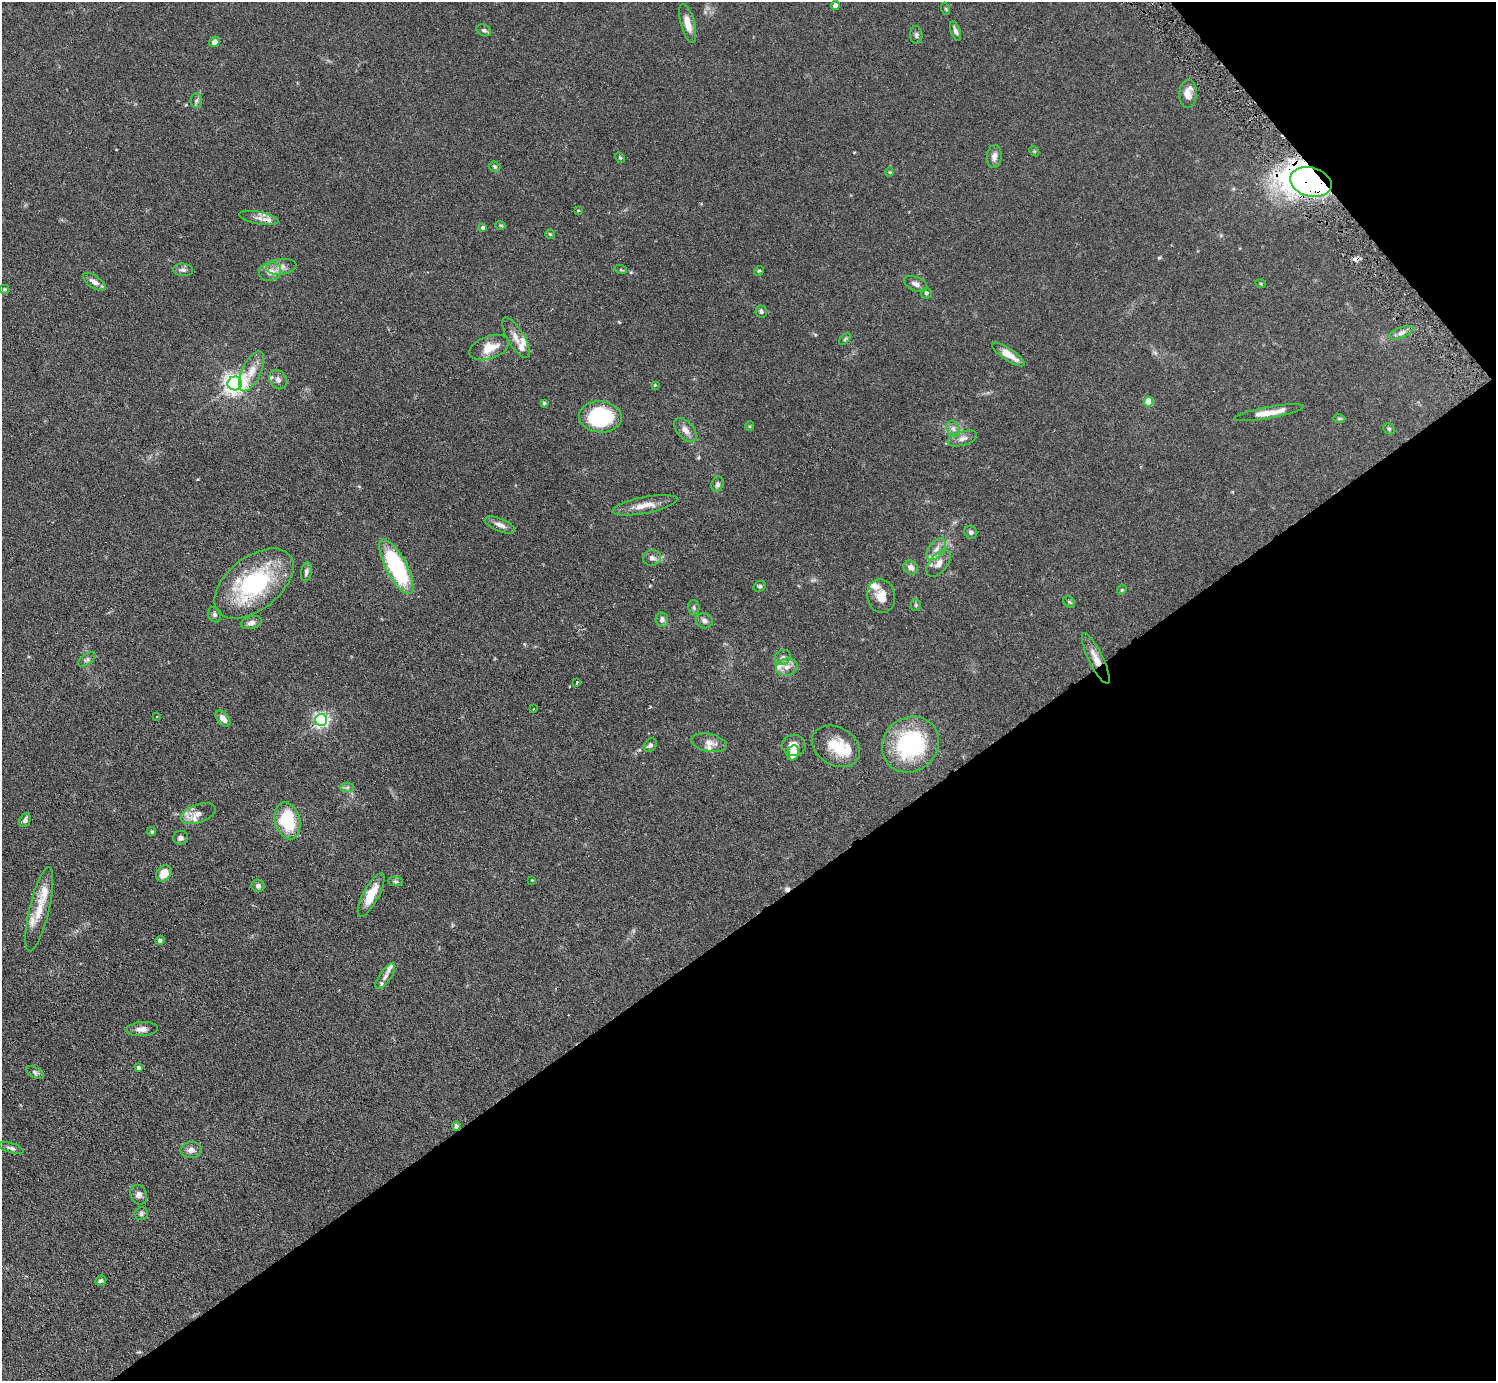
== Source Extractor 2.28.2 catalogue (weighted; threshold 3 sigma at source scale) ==
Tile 12 of 4 x 4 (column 4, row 3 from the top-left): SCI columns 4484-5977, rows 1676-3054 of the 5977 x 5967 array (HDU 1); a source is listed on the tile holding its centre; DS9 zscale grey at full resolution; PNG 1498 x 1383 px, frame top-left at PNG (2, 2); each listed source drawn as its Kron ellipse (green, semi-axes under 4 px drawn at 4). Shown black and unused: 37% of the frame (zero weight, under 3 of 6 exposures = <1% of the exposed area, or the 3 px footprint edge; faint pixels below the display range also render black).
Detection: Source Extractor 2.28.2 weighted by HDU 2 'WHT'; one run over the whole footprint, this tile lists its part. Background 0.123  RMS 0.005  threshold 0.0202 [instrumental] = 3 sigma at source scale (4.09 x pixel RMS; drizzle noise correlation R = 1.36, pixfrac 0.8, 0.05/0.05 arcsec/px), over >= 5 px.
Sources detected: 128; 3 inside a brighter object's white glare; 4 cosmic-ray / hot-pixel residue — neither listed nor drawn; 12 inside a brighter listed object's ellipse — not listed separately; the other 109 listed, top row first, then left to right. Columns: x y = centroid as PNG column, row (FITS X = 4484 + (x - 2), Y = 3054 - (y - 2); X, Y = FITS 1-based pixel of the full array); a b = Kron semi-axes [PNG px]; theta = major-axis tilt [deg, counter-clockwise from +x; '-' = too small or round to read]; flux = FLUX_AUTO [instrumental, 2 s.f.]
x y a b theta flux
835 5 4 4 - 2.5
946 9 6 4 -71 0.44
688 23 20 7 -75 4.5
484 30 7 5 -26 0.89
955 31 10 5 -69 1.4
916 35 9 6 -86 1
215 42 6 5 - 1.8
1188 94 14 8 88 4.4
196 101 7 5 88 0.97
1034 151 6 4 -44 0.48
994 156 12 7 85 2.2
620 157 6 4 -61 0.56
494 167 6 5 - 0.65
890 172 5 3 - 0.39
1311 182 21 14 -15 120
578 210 4 3 - 0.31
259 218 20 6 -11 2.6
501 225 5 3 - 0.44
483 227 4 4 - 0.96
550 234 5 5 - 0.48
281 267 15 8 6 2.6
183 270 10 6 -5 1.3
621 270 6 4 -18 0.47
759 271 5 4 - 0.51
270 272 11 9 14 3.8
94 282 13 6 -33 2.4
916 284 12 7 -24 1.8
1261 284 5 3 - 0.42
5 289 5 4 - 0.54
926 293 5 5 - 0.72
761 311 6 6 - 0.83
1401 333 13 5 20 1.8
516 338 23 8 -60 4
845 339 7 4 45 0.63
489 348 20 11 20 7
1008 354 19 6 -34 5.2
252 371 22 9 65 5.3
278 380 10 8 -58 1.8
235 383 7 7 - 240
655 385 4 3 - 0.37
1148 402 5 4 - 9.9
544 403 3 3 - 0.64
1269 413 35 5 10 6
600 417 21 15 -3 34
1339 419 6 4 1 0.56
750 426 5 3 - 0.39
953 429 8 6 -69 1.5
1389 429 6 5 - 0.7
685 430 14 8 -49 2.7
962 438 15 7 16 2.2
718 484 8 6 73 1.3
645 505 33 8 11 5.1
500 525 16 6 -23 2.4
971 532 7 6 - 1.1
936 549 12 7 51 2.8
652 558 9 7 8 1.7
939 563 15 9 50 3.1
396 567 30 10 -62 47
911 567 7 6 - 2.4
306 572 10 5 79 1.2
254 583 46 26 38 47
760 586 6 5 - 0.77
1122 590 5 4 - 0.52
881 596 17 14 -81 5.4
1069 602 6 5 - 0.61
916 605 5 5 - 0.59
694 608 7 5 -88 0.86
215 614 8 6 -66 0.92
662 620 7 6 - 1.6
704 621 8 7 - 1.7
251 623 11 6 16 1.7
783 657 8 7 - 1.5
1096 658 28 7 -64 4.8
87 659 10 5 38 0.97
787 667 11 8 17 2.9
577 683 4 2 - 0.3
533 709 3 2 - 0.41
157 716 3 2 - 0.35
223 719 9 5 -49 2.6
321 720 6 6 - 110
709 743 18 9 -12 3
910 744 29 27 40 42
650 745 7 5 48 1.1
794 745 11 10 - 3.6
836 746 25 19 -30 12
793 753 7 6 - 4.9
347 787 7 4 0 0.85
198 814 18 9 19 3.6
25 820 7 5 67 1.1
288 821 19 12 -75 21
152 832 4 4 - 0.59
180 838 7 6 - 1.6
164 873 8 7 - 6
532 880 2 2 - 0.26
395 881 7 4 -6 0.75
258 886 6 6 - 1.1
371 895 24 8 62 8.4
39 909 43 10 76 8.2
160 940 5 4 - 0.92
385 976 15 6 55 2.2
142 1029 16 7 4 2.5
139 1068 4 3 - 0.94
35 1072 9 5 -29 0.92
456 1126 5 4 - 0.97
11 1148 13 5 -16 1.3
191 1150 10 8 5 2.2
139 1195 10 8 -66 1.6
141 1214 6 6 - 0.94
101 1281 6 4 26 0.86
Overlapping masked pixels (flux is a lower limit): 3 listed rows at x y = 1311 182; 1096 658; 456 1126